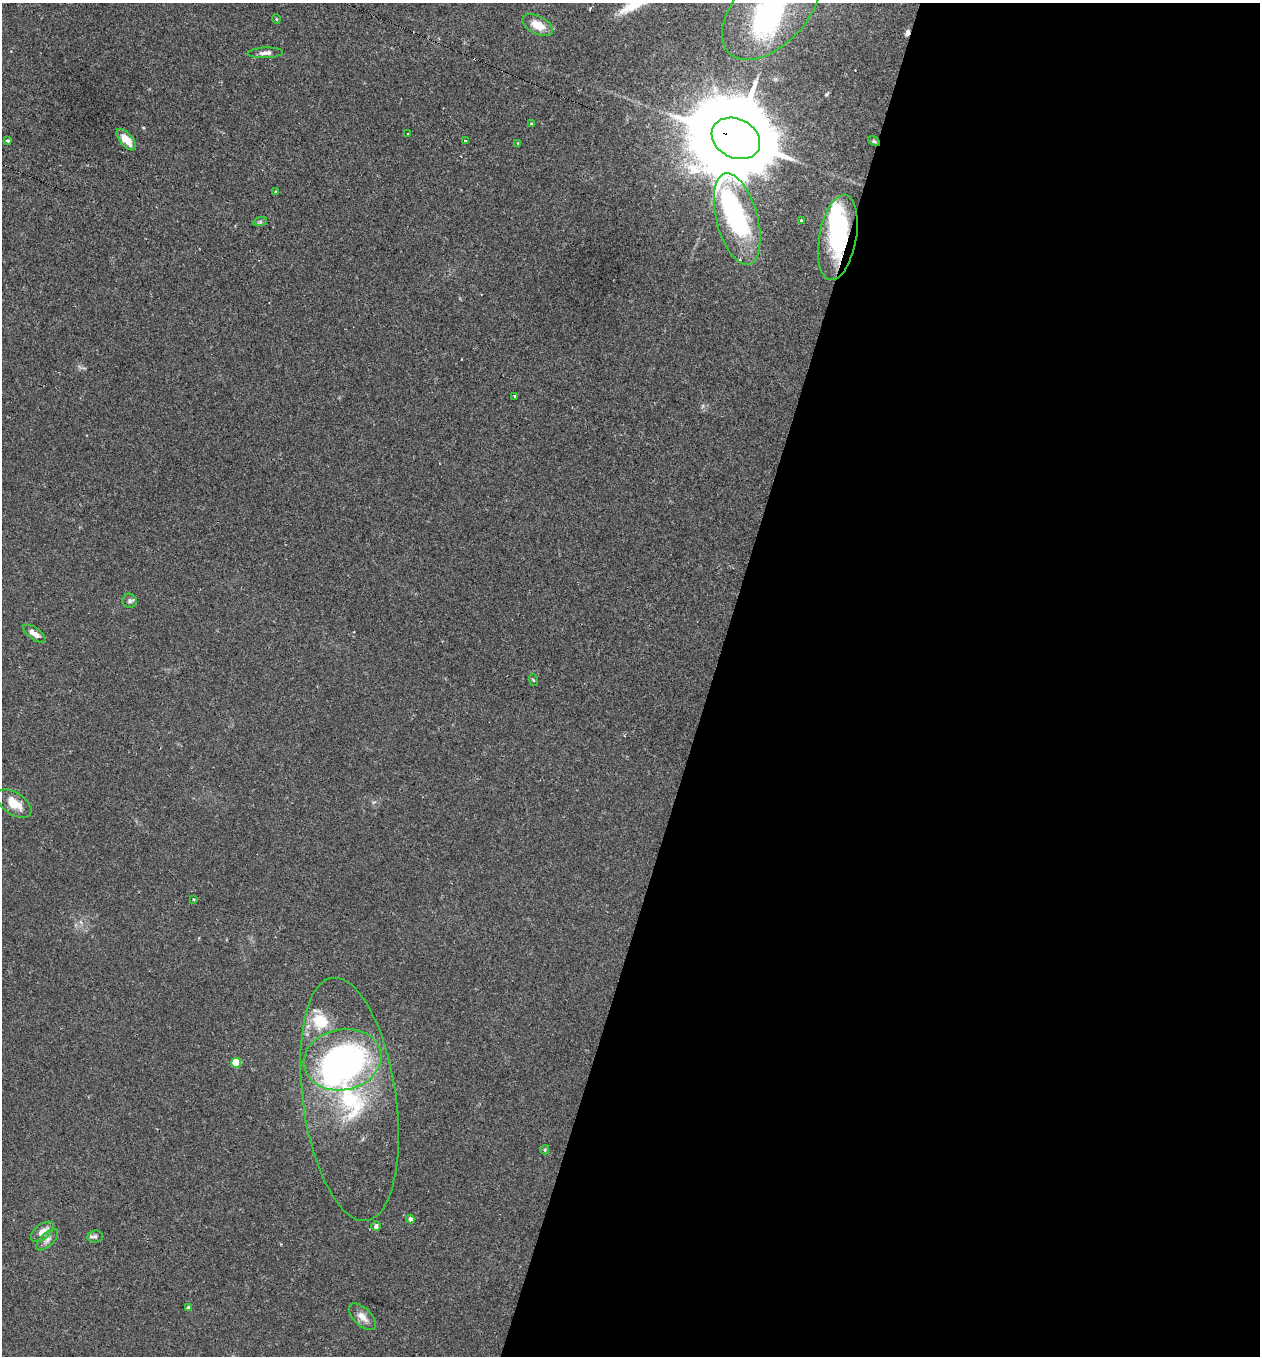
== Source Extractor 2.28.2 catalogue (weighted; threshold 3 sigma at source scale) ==
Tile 12 of 4 x 4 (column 4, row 3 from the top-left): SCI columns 3918-5175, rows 1360-2713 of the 5479 x 5487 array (HDU 1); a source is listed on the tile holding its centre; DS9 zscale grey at full resolution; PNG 1262 x 1358 px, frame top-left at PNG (2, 3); each listed source drawn as its Kron ellipse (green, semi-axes under 4 px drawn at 4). Shown black and unused: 44% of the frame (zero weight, under 2 of 3 exposures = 1% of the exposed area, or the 3 px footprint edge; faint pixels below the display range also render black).
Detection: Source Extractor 2.28.2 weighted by HDU 2 'WHT'; one run over the whole footprint, this tile lists its part. Background 0.0303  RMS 0.005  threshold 0.0227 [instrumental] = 3 sigma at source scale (4.5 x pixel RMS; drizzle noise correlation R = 1.50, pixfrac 1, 0.05/0.05 arcsec/px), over >= 5 px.
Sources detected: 45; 4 inside a brighter object's white glare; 5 cosmic-ray / hot-pixel residue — neither listed nor drawn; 2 inside a brighter listed object's ellipse — not listed separately; the other 34 listed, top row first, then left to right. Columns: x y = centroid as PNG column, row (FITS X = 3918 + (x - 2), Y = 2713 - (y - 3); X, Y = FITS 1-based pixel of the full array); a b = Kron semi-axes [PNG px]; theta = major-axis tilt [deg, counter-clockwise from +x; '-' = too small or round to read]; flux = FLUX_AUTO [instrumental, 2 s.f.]
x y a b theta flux
771 9 61 35 46 80
276 19 5 3 - 0.4
538 25 16 9 -27 7.4
265 53 18 5 2 2.2
531 124 4 3 - 0.36
407 134 3 3 - 4.8
736 138 25 19 -28 8300
126 140 13 6 -49 6.9
7 141 4 3 - 0.83
465 141 3 3 - 1.4
874 141 6 4 -30 0.75
518 143 4 3 - 0.41
276 192 3 3 - 0.85
737 219 47 20 -75 58
801 221 4 4 - 0.81
260 222 7 4 18 0.82
838 237 43 18 79 48
515 396 4 2 - 0.38
130 601 7 7 - 1.3
34 634 13 5 -36 3.5
533 680 6 3 -71 0.53
14 804 19 11 -34 7.8
194 899 3 3 - 1.1
342 1060 39 30 12 120
236 1063 5 5 - 19
349 1099 122 46 -82 110
545 1150 4 3 - 0.63
410 1219 4 4 - 2
376 1226 5 4 - 1.8
42 1232 13 7 38 4.7
95 1236 7 6 - 1.2
47 1240 14 6 45 2.5
188 1308 4 4 - 1.9
362 1317 17 8 -44 4.3
Overlapping masked pixels (flux is a lower limit): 3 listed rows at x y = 736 138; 874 141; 838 237
Isophote crosses this tile's border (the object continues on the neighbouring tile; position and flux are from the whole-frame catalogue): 1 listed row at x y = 771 9